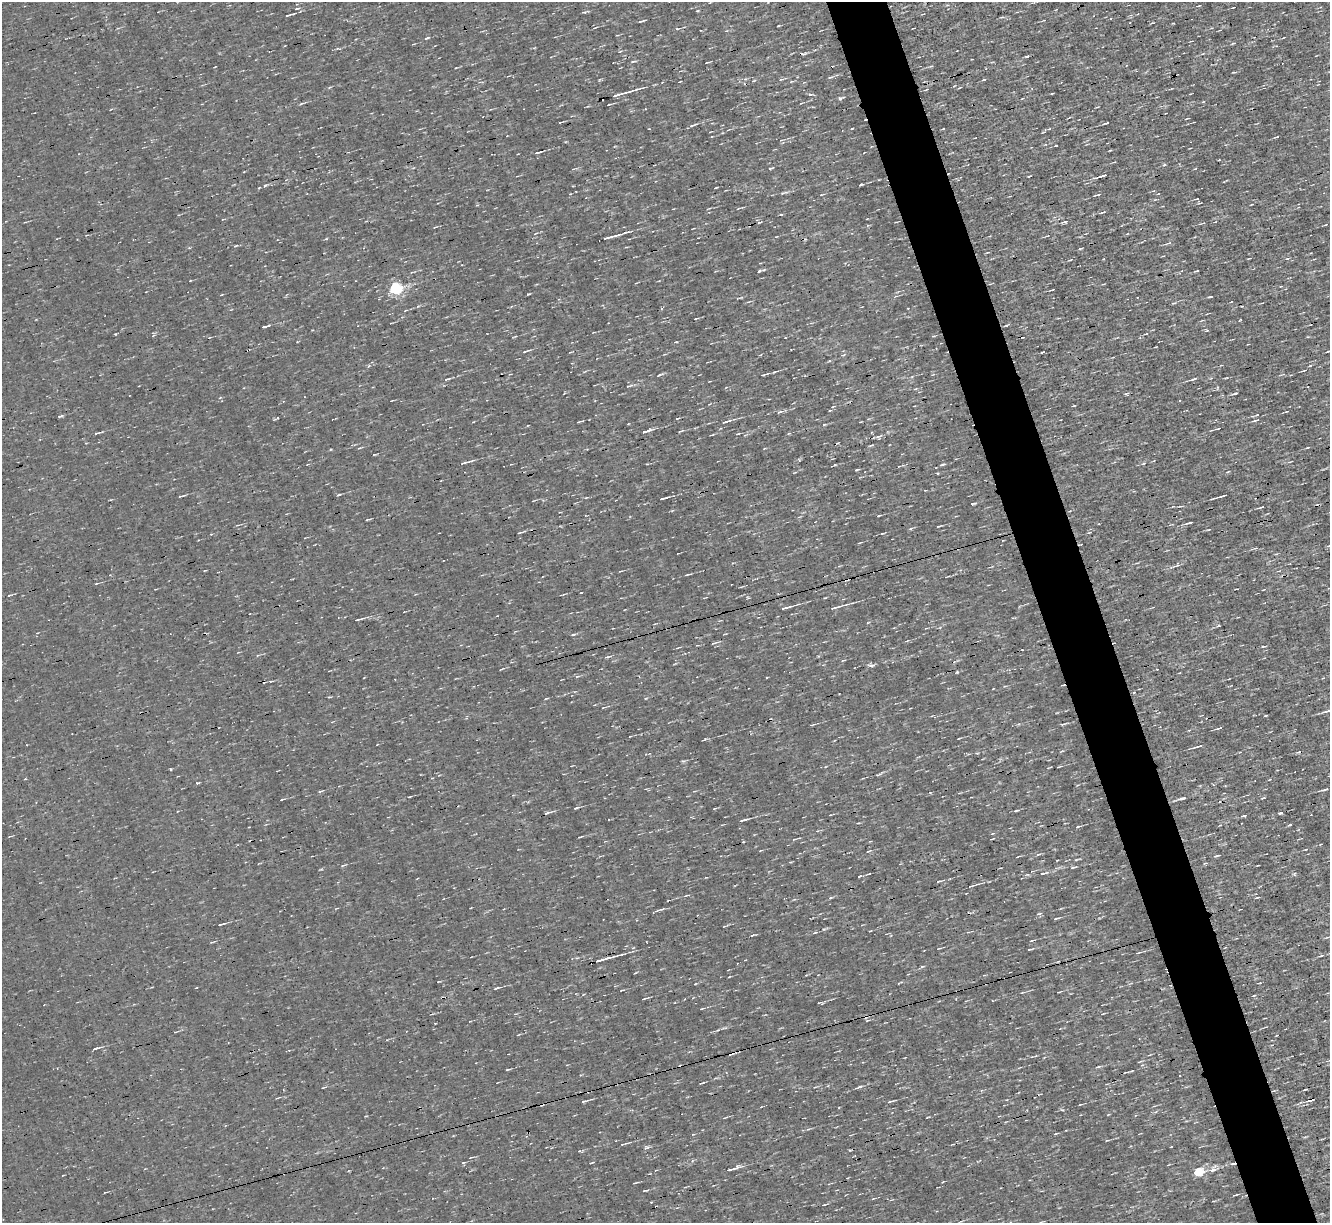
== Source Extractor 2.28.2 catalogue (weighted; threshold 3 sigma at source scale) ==
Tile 6 of 4 x 4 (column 2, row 2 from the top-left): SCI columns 1329-2656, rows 2702-3922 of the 5312 x 5277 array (HDU 1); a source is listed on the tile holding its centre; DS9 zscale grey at full resolution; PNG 1332 x 1225 px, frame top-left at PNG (2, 2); no overlay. Shown black and unused: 5% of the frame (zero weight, under 3 of 4 exposures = <1% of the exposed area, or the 3 px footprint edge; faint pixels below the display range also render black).
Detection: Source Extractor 2.28.2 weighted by HDU 2 'WHT'; one run over the whole footprint, this tile lists its part. Background 3.45e-04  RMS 0.044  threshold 0.199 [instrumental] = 3 sigma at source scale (4.5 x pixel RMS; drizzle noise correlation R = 1.50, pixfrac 1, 0.05/0.05 arcsec/px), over >= 5 px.
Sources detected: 260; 7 cosmic-ray / hot-pixel residue — not listed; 1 inside a brighter listed object's ellipse — not listed separately; the other 252 listed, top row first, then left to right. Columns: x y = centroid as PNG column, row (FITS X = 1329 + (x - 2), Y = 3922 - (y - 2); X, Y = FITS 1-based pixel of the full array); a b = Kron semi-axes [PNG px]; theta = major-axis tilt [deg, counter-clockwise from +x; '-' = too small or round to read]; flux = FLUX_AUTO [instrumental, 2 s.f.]
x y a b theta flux
1199 6 5 2 - 3.7
1233 7 3 2 - 3.3
297 9 6 2 12 4.6
585 12 8 3 13 7.2
292 14 5 2 - 5.8
642 21 7 2 14 9.5
1173 23 3 2 - 3.4
778 26 4 2 - 3.5
595 28 6 2 21 4.2
677 29 5 3 - 4.8
427 38 5 3 - 5.7
1233 43 5 3 - 4.2
803 54 7 4 1 8.8
633 61 7 3 13 6.2
707 62 5 2 - 4.1
931 66 5 4 - 5
830 77 6 3 12 6.5
781 79 8 3 14 6.2
984 79 4 2 - 5.7
754 80 5 3 - 3.8
844 89 2 2 - 2.7
926 90 5 3 - 3.7
1052 93 3 2 - 3.5
620 94 32 3 15 39
810 95 3 3 - 23
840 98 8 4 17 9.8
302 103 8 3 15 6.4
801 103 4 3 - 3.7
609 104 5 2 - 5
560 122 5 2 - 4
1107 123 3 2 - 5.7
693 125 12 3 18 10
852 129 4 2 - 4
1044 132 10 4 21 6.9
1277 137 5 2 - 4.8
1056 146 3 2 - 4.5
539 152 6 2 20 9.1
771 168 7 3 22 6
1029 176 4 2 - 5.1
1102 176 10 3 16 16
265 185 7 3 19 6.8
860 185 4 2 - 7.1
716 188 3 2 - 3.7
784 193 12 4 15 10
822 194 6 2 15 4.1
1098 194 6 3 11 7.4
1197 199 5 2 - 3.5
1200 203 4 3 - 4.5
1252 204 3 2 - 3.1
1103 212 6 3 18 6
1065 222 8 3 16 8.1
1203 223 4 3 - 3.4
1325 225 4 3 - 3.8
435 227 4 3 - 3.8
1047 236 4 2 - 3.5
611 237 18 2 15 28
1169 243 5 3 - 4.9
235 246 6 3 19 4.6
988 252 4 2 - 3.7
1103 259 2 2 - 3.4
764 269 5 3 - 5
759 271 5 3 - 5.1
1197 271 4 2 - 5.4
395 289 6 5 - 550
1052 290 4 2 - 3.8
528 294 4 2 - 4.4
221 295 4 2 - 3
1210 297 5 2 - 4.3
1174 303 6 3 28 5.1
696 318 3 2 - 3
1240 320 3 2 - 4.2
265 326 9 3 16 13
1206 330 5 3 - 4.4
1146 334 6 2 13 3.7
515 337 6 2 21 3.7
526 351 10 3 17 9.3
1328 351 4 2 - 3.7
1043 352 5 2 - 4.4
829 361 5 3 - 4.2
1304 370 7 2 12 5.6
774 372 6 3 19 6.2
764 374 9 3 17 8.2
660 375 9 3 24 7.4
447 379 6 3 11 6.6
1193 379 9 3 15 9.3
629 386 9 3 22 7.3
916 389 7 3 10 5.5
1235 393 6 3 17 6.9
1127 394 6 4 -3 6.2
220 398 5 3 - 3.6
833 406 4 3 - 4.2
1073 406 4 2 - 3.5
830 410 4 2 - 3.8
780 412 9 4 13 13
60 416 7 3 8 6.6
677 418 5 2 - 4.2
1255 420 8 2 11 6.2
726 421 14 3 18 13
579 422 10 3 13 5.8
1218 428 6 3 18 4.8
680 431 8 3 24 6.1
644 432 9 3 16 46
871 432 4 3 - 3.9
97 433 7 3 18 6.4
789 433 5 3 - 4.5
738 434 5 3 - 5
879 437 6 4 27 10
360 448 6 3 18 4.8
1308 448 5 2 - 4.7
375 454 5 3 - 3.8
466 462 14 3 15 14
1143 463 5 4 - 6.6
942 464 8 3 18 8.4
835 465 4 3 - 3.8
857 470 4 2 - 4.7
938 473 3 3 - 4.6
339 494 6 3 10 5.5
182 496 9 2 14 6.8
1222 496 9 3 15 12
586 498 5 3 - 3.9
663 498 8 2 13 11
1261 507 8 3 16 7.1
879 516 5 2 - 5
368 519 6 2 7 5.8
1189 523 9 3 17 10
939 526 5 2 - 4.5
911 528 6 3 20 5.5
521 532 13 2 16 7.9
882 533 6 3 9 4.1
860 543 7 2 16 4.6
1329 546 6 2 19 4.7
1256 548 5 4 - 6.8
1177 565 10 4 18 12
687 575 8 2 13 7
96 583 6 3 11 4.7
748 598 5 3 - 3.8
825 598 5 3 - 3.6
786 608 12 3 14 18
835 608 15 4 15 18
358 619 13 3 15 11
1218 626 4 3 - 6.1
573 634 6 3 8 5.9
714 643 8 3 17 6.8
678 648 8 2 18 4.7
608 656 8 3 15 6.4
843 660 6 2 14 4
872 665 6 5 - 10
957 672 4 3 - 4
603 708 6 2 19 3.4
1327 711 11 3 15 14
1266 715 4 2 - 4.6
1063 724 7 3 12 6.9
813 725 9 2 18 5.3
1219 728 8 3 16 7.9
959 738 3 2 - 3.2
1198 746 11 3 16 11
683 761 6 5 - 6.4
1049 767 6 2 21 3.6
1058 767 5 2 - 3.7
171 769 3 3 - 4.2
879 774 13 3 31 8.5
25 779 4 2 - 4
197 783 4 3 - 4.4
1325 789 10 3 16 7.9
320 791 6 3 27 7.1
409 797 6 2 19 4.3
1182 798 8 3 15 15
1262 798 5 3 - 5.8
282 799 5 2 - 4.3
576 808 7 3 17 8.6
715 808 5 3 - 4.4
1017 810 7 3 7 6.7
547 813 8 3 20 15
1280 813 6 3 19 5.6
1311 815 3 2 - 2.5
1244 816 6 3 16 9.1
743 820 10 3 17 16
1289 825 4 3 - 5.1
1077 827 5 3 - 7.2
580 837 5 2 - 4.4
794 839 7 3 13 5.2
1306 849 4 2 - 3.4
869 851 5 3 - 4.4
1038 854 7 3 9 6.7
1018 856 6 2 21 4.2
1217 856 8 2 22 5.6
1205 863 5 4 - 5.3
343 865 7 3 22 5.5
1258 865 3 2 - 3.1
1073 867 7 4 10 7.1
1043 873 14 4 16 13
1294 874 6 5 - 7.4
938 881 6 2 10 4.9
971 886 8 3 16 6.6
686 895 7 2 22 4.4
831 897 6 3 20 5.2
1257 897 5 2 - 4.5
1039 914 7 3 9 5.9
1056 919 6 2 18 7.1
221 924 9 3 16 6.8
870 931 3 2 - 3.7
815 933 5 3 - 5.2
1032 940 6 2 8 5.3
939 948 5 3 - 3.5
1029 949 5 2 - 4.9
1138 953 7 3 17 5.9
1321 955 7 3 11 6
603 959 25 3 15 44
922 966 6 3 9 5.2
636 972 4 3 - 3.6
695 984 4 2 - 3
497 988 12 3 16 10
1058 992 3 2 - 3.7
1022 993 5 3 - 4.1
1254 995 5 3 - 4.9
644 999 7 2 18 6.7
684 999 3 2 - 3
822 1004 6 4 -1 6
701 1009 5 2 - 3.9
867 1020 6 2 6 4.1
725 1028 9 3 13 7.3
96 1048 9 3 16 12
1140 1061 7 2 21 4.7
1098 1067 6 3 20 6.2
508 1069 6 2 6 4.9
860 1086 8 3 11 8.3
323 1087 7 2 22 4.1
815 1087 4 2 - 3.6
1305 1090 4 2 - 4.4
278 1098 9 2 17 4.6
1311 1100 8 4 18 19
584 1101 6 3 17 8.1
890 1101 8 2 17 8.2
1080 1104 5 2 - 3.7
1062 1110 5 4 - 6.5
808 1129 5 4 - 5.5
693 1134 5 3 - 3.4
1055 1134 5 3 - 4.1
1107 1140 5 3 - 3.7
624 1144 11 3 13 8.1
953 1144 3 2 - 3.5
646 1147 7 6 - 10
463 1163 5 4 - 5.3
591 1163 5 2 - 5.3
1233 1164 8 4 7 12
733 1168 21 4 18 24
1213 1170 14 5 14 23
1198 1172 6 5 - 200
635 1183 6 2 18 4.6
645 1190 7 2 4 6.2
105 1192 4 2 - 2.7
1235 1195 5 2 - 4.9
Overlapping masked pixels (flux is a lower limit): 3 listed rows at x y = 603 959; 1311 1100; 1233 1164
Isophote crosses this tile's border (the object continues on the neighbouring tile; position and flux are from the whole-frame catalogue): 2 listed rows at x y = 1329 546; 1327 711
Unlisted compact peaks at least as high as the median listed source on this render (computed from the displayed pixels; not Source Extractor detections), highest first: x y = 972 504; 115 334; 824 425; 1080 249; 824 929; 331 449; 1164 164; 860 876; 799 460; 277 418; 321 869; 930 793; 698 11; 677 342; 781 214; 418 306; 1263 646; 752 935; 646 698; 534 48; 1132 1071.